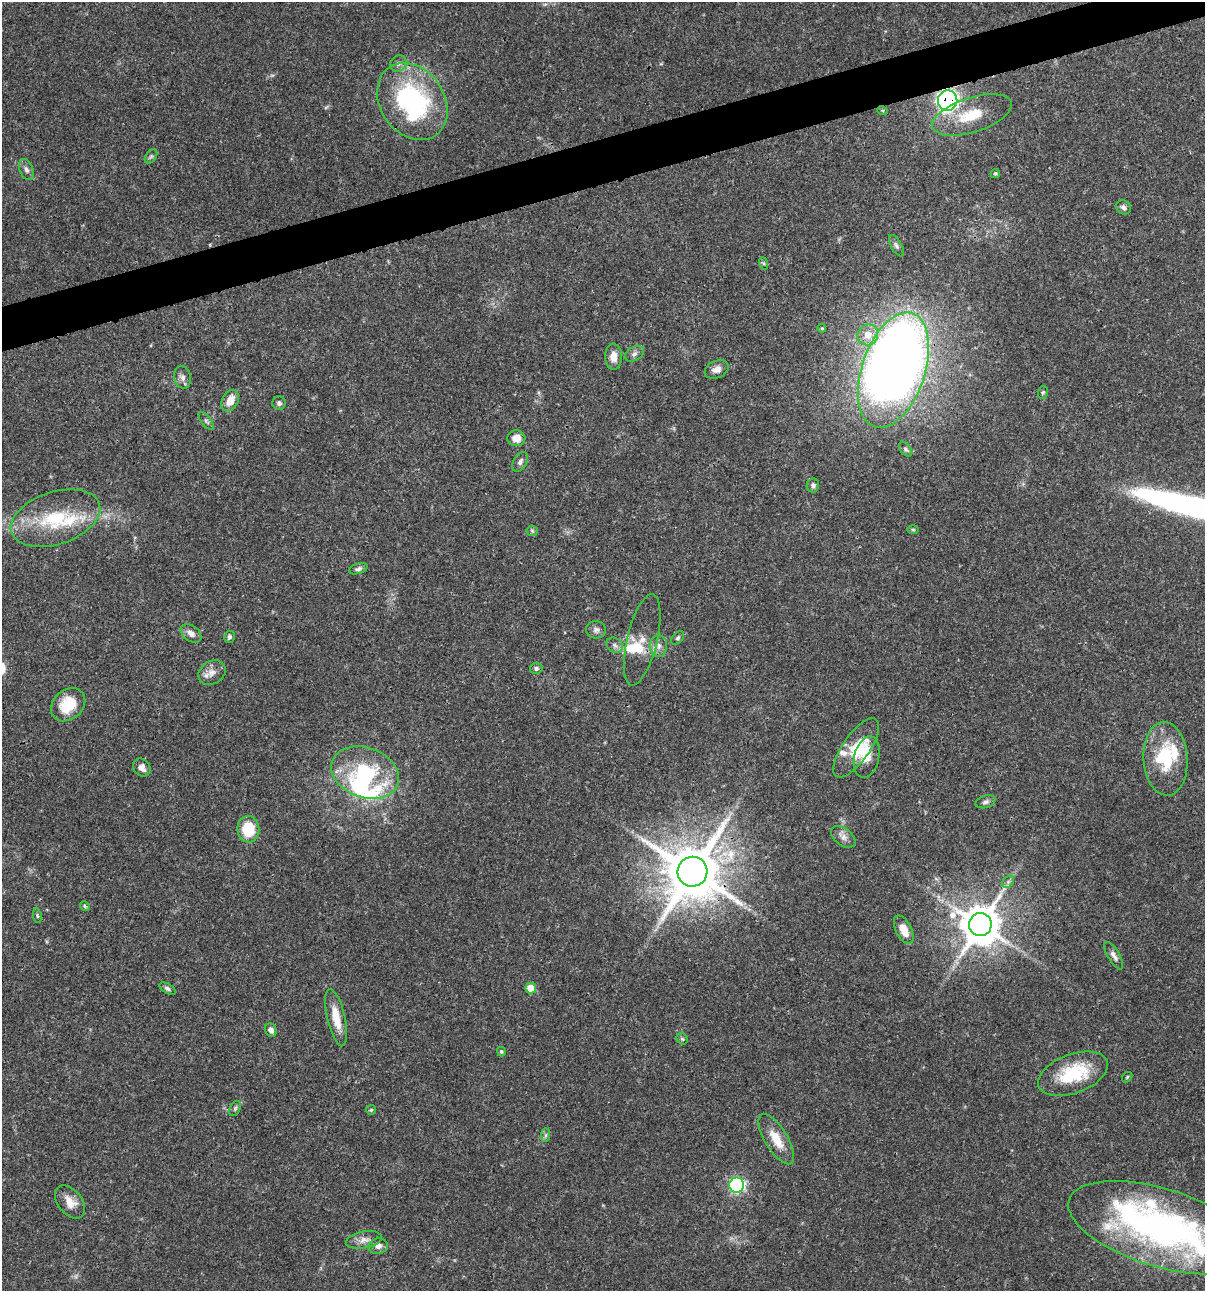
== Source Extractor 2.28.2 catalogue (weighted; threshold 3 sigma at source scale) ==
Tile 10 of 4 x 4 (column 2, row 3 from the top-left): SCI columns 1305-2507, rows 1294-2582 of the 4963 x 5162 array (HDU 1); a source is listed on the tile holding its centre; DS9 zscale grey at full resolution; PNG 1207 x 1293 px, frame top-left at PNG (2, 2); each listed source drawn as its Kron ellipse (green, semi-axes under 4 px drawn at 4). Shown black and unused: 3% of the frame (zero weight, under 3 of 4 exposures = <1% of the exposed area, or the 3 px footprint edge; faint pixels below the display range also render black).
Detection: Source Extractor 2.28.2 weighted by HDU 2 'WHT'; one run over the whole footprint, this tile lists its part. Background 0.0314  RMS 0.002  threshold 0.0091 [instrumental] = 3 sigma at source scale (4.5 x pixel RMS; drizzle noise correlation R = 1.50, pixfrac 1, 0.0396/0.0396 arcsec/px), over >= 5 px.
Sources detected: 87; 7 inside a brighter object's white glare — neither listed nor drawn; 8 inside a brighter listed object's ellipse — not listed separately; the other 72 listed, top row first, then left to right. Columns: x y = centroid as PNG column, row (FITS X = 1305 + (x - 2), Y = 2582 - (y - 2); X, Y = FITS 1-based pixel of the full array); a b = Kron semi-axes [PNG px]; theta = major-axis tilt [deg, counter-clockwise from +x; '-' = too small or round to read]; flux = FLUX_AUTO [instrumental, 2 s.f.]
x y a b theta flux
398 63 8 7 - 0.74
412 101 41 32 -55 34
948 101 10 9 - 53
882 110 5 3 - 0.22
972 115 41 17 17 7.7
151 156 8 5 53 0.42
26 170 11 6 -68 0.74
995 173 5 4 - 0.3
1123 207 8 6 -28 0.66
896 246 12 5 -61 0.66
763 263 6 4 -70 0.31
822 328 4 4 - 0.21
868 335 11 10 - 2.7
634 354 10 6 30 0.76
613 357 13 8 -89 2.1
717 369 12 8 23 1.3
893 370 60 31 71 290
183 377 11 8 -77 1
1043 392 6 5 - 0.35
230 401 11 7 61 2.9
279 403 7 6 - 0.65
206 421 10 5 -52 0.46
516 438 9 8 - 2.1
906 449 8 5 -52 0.46
520 462 11 6 59 0.79
813 485 7 6 - 0.69
55 518 46 26 18 13
913 530 6 4 -1 0.26
532 531 5 5 - 0.34
358 569 10 5 17 0.57
596 630 10 8 -5 0.83
191 633 11 7 -36 1.3
229 637 6 5 - 0.48
678 638 8 5 46 0.41
642 640 47 15 76 4.4
614 645 8 7 - 0.74
659 646 11 8 88 1.2
536 668 6 5 - 0.52
212 673 14 11 31 1.7
68 705 19 14 42 6.2
856 748 35 13 55 5.6
867 757 21 12 76 3
1165 759 37 22 -86 12
142 768 10 8 -48 1.2
365 773 35 25 -20 21
986 802 10 6 17 0.63
248 829 13 11 -84 7.3
843 837 14 8 -38 1.2
692 872 15 15 - 1400
1008 882 7 5 46 0.5
85 906 5 4 - 0.32
37 916 7 3 -81 0.28
980 925 11 11 - 640
904 930 15 8 -63 2.9
1114 956 15 6 -59 0.92
531 988 5 5 - 3.7
167 989 9 5 -29 0.49
336 1018 29 9 -77 3.9
271 1030 7 5 -70 0.93
682 1039 6 5 - 0.3
501 1052 5 4 - 0.29
1073 1074 36 19 20 11
1127 1077 6 4 47 0.28
235 1108 8 5 64 0.42
371 1110 5 5 - 0.26
546 1135 7 4 89 0.41
776 1139 29 11 -58 4.2
737 1185 7 7 - 33
70 1202 19 12 -51 2.6
1160 1228 96 39 -17 79
364 1240 18 8 10 1.6
378 1246 10 7 10 1
Overlapping masked pixels (flux is a lower limit): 3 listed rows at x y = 412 101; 948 101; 692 872
Isophote crosses this tile's border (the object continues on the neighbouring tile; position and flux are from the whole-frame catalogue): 2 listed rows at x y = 55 518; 1160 1228